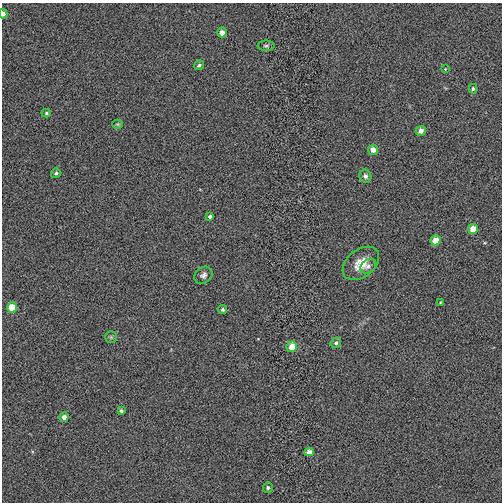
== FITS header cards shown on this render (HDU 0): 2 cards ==
NAXIS1  =                  500
NAXIS2  =                  500

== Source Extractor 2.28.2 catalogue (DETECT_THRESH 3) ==
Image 500 x 500 px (HDU 0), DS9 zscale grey, 1 PNG px = 1 image px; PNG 504 x 504 px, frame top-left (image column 1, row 500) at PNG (2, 3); each listed source drawn as its Kron ellipse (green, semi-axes under 4 px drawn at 4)
Background 0.00189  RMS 0.029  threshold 0.0871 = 3 sigma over >= 5 px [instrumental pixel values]
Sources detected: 28; all 28 listed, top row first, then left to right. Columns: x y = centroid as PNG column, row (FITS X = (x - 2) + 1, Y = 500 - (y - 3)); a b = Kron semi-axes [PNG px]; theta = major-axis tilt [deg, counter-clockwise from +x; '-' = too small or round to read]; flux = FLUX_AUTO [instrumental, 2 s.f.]
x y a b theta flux
3 14 4 3 - 10
222 32 5 5 - 13
266 46 8 5 0 3.8
199 65 5 4 - 4.7
445 69 4 3 - 1.5
473 89 5 4 - 3.2
46 113 4 4 - 3
118 124 5 4 - 2.3
421 131 5 5 - 11
373 150 5 5 - 13
56 173 5 4 - 3.5
365 176 6 6 - 6.3
210 217 4 3 - 4.5
473 229 5 5 - 27
435 240 5 5 - 26
361 263 20 13 39 35
368 266 8 6 37 7.1
203 275 10 7 39 7.4
441 302 4 2 - 1.4
12 307 5 5 - 35
223 310 4 4 - 3.5
111 337 5 5 - 3.4
336 343 5 5 - 4.6
292 347 5 5 - 28
121 411 4 3 - 3.8
64 417 4 4 - 10
309 452 5 4 - 11
268 488 5 5 - 3.6
At the frame edge (FLAGS 8, measured only in part): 1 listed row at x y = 3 14